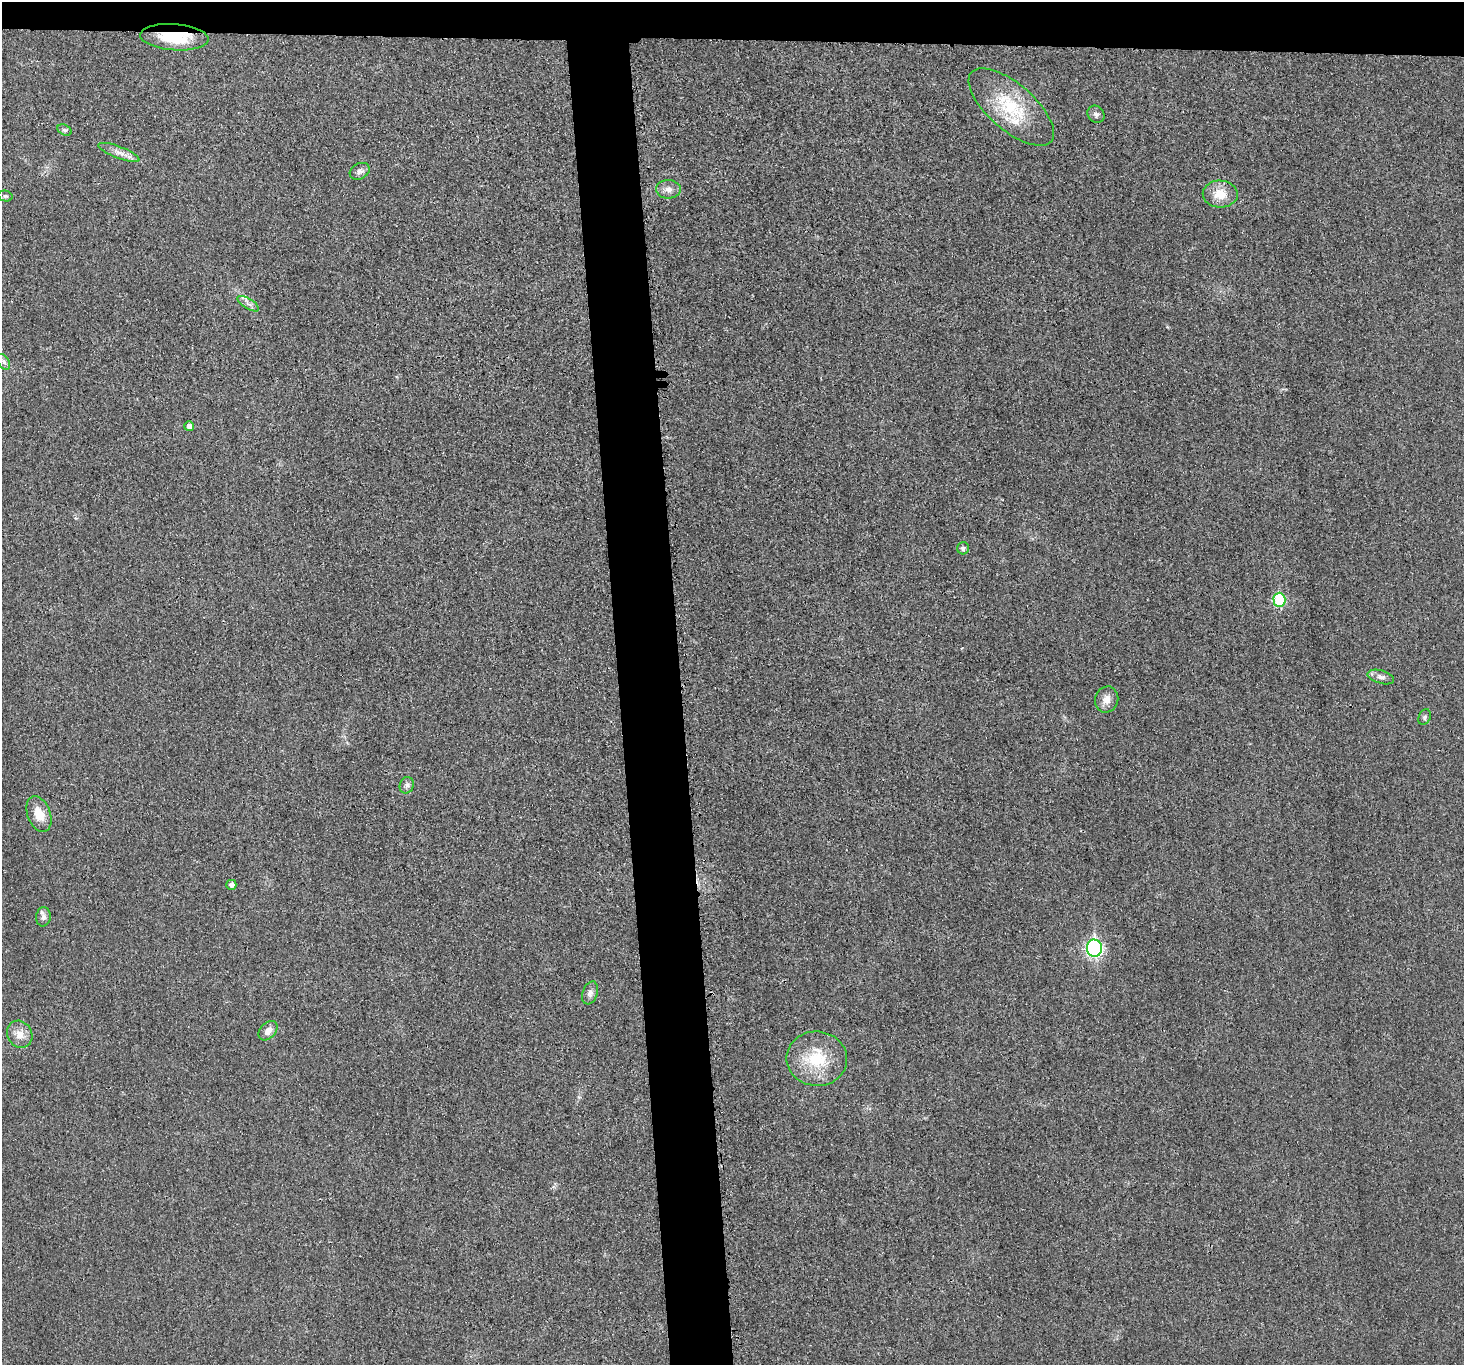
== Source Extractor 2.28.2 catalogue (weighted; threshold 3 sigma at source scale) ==
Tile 2 of 3 x 3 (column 2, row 1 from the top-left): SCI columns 1462-2923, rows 2857-4219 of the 4398 x 4371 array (HDU 1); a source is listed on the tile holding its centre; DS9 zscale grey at full resolution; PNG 1466 x 1367 px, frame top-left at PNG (2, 2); each listed source drawn as its Kron ellipse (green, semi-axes under 4 px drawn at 4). Shown black and unused: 7% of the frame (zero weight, under 3 of 4 exposures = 1% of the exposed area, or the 3 px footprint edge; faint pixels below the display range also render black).
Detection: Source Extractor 2.28.2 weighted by HDU 2 'WHT'; one run over the whole footprint, this tile lists its part. Background 0.0225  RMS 0.0059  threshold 0.0264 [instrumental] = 3 sigma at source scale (4.5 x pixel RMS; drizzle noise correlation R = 1.50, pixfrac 1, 0.05/0.05 arcsec/px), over >= 5 px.
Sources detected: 26; all 26 listed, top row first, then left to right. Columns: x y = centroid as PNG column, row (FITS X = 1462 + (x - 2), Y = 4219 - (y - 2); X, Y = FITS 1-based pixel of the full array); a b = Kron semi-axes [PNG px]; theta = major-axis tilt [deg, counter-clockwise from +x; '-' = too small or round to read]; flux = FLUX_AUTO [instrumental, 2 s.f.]
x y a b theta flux
174 37 34 13 -4 24
1011 107 53 23 -41 36
1096 114 9 8 - 2.1
65 130 7 5 -26 1.3
119 152 22 6 -21 4.4
360 171 10 8 29 2.2
668 189 12 9 -2 3.9
1220 194 17 13 -3 10
5 196 7 5 -14 1.1
248 304 12 5 -31 2.4
4 362 8 5 -61 1.6
189 426 5 5 - 3.7
963 548 6 6 - 1.9
1279 600 7 6 - 33
1381 677 13 6 -16 2.8
1107 699 13 11 75 4.8
1425 717 8 6 64 1.3
407 785 8 7 - 2
39 814 19 11 -69 9.3
231 885 5 5 - 2.4
43 917 9 7 86 2.6
1094 948 8 7 - 130
590 993 12 7 70 2.7
268 1031 11 7 47 4.2
20 1034 14 12 -56 6.1
817 1059 30 27 -6 27
Overlapping masked pixels (flux is a lower limit): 1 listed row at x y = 174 37